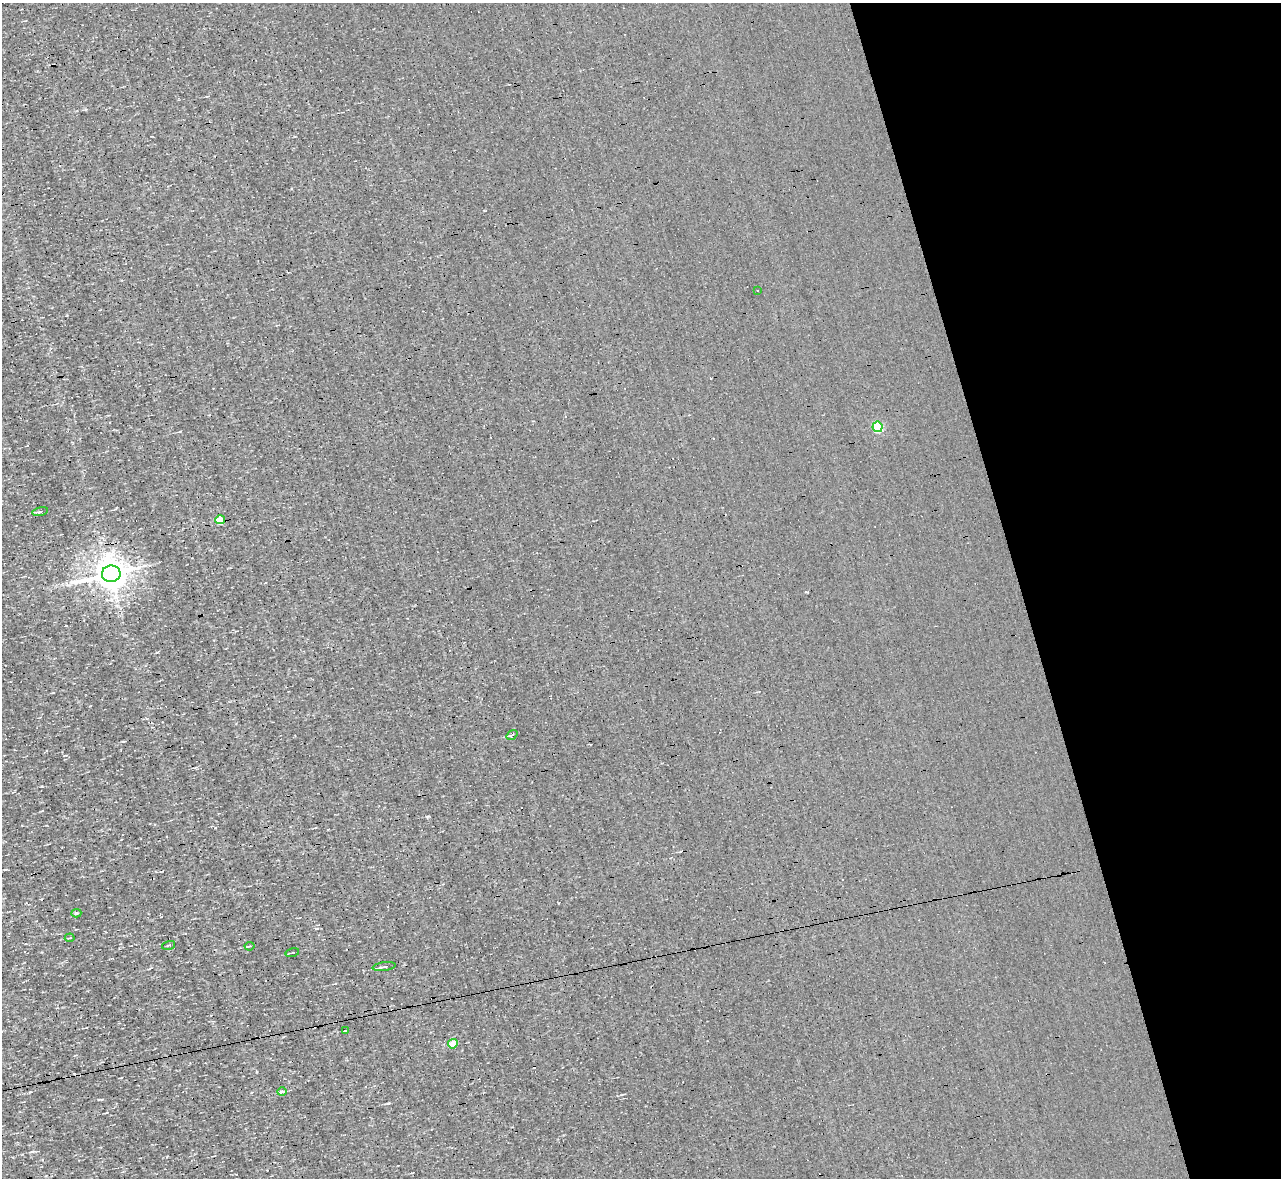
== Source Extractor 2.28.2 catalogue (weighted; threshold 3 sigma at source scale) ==
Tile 12 of 4 x 4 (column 4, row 3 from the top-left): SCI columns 3839-5117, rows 1321-2496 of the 5117 x 5112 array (HDU 1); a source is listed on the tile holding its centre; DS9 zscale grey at full resolution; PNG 1283 x 1180 px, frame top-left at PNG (2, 3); each listed source drawn as its Kron ellipse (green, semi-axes under 4 px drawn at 4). Shown black and unused: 20% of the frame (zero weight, under 3 of 4 exposures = <1% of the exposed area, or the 3 px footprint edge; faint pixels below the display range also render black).
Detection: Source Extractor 2.28.2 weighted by HDU 2 'WHT'; one run over the whole footprint, this tile lists its part. Background 0.00314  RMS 0.044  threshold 0.2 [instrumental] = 3 sigma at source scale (4.5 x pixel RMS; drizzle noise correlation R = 1.50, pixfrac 1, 0.05/0.05 arcsec/px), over >= 5 px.
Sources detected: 19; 4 cosmic-ray / hot-pixel residue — neither listed nor drawn; the other 15 listed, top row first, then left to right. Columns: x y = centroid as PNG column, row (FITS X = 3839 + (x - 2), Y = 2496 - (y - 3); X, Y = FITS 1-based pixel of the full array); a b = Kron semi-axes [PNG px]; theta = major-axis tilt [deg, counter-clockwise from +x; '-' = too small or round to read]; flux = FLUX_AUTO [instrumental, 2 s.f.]
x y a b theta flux
758 291 3 2 - 5.8
878 427 5 5 - 280
40 511 8 3 12 6.2
220 520 5 4 - 110
111 574 9 8 - 7300
512 735 6 3 36 4.4
76 913 5 4 - 7.8
70 938 5 2 - 3.8
169 945 7 3 19 4.7
250 946 5 3 - 4.6
292 953 7 2 15 4.2
384 967 11 2 8 9.9
345 1030 3 2 - 6.9
453 1044 5 4 - 78
282 1092 4 4 - 15
Overlapping masked pixels (flux is a lower limit): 1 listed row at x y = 220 520
Unlisted compact peaks at least as high as the median listed source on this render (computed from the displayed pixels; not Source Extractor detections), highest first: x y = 42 786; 388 1103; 427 817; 67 315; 157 652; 257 1072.